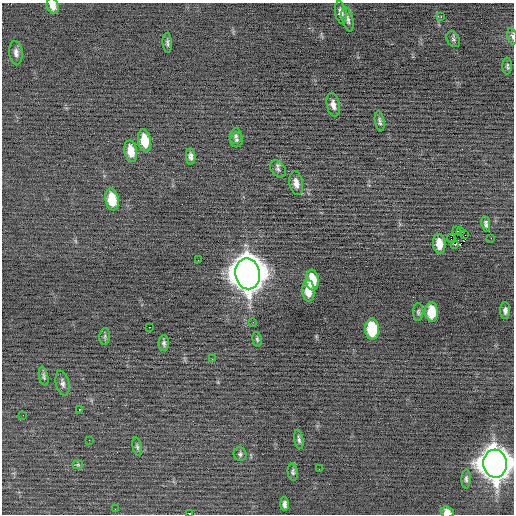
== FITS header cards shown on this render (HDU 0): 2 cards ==
NAXIS1  =                  512 / Axis length
NAXIS2  =                  512 / Axis length

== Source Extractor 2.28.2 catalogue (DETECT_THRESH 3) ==
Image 512 x 512 px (HDU 0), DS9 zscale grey, 1 PNG px = 1 image px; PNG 516 x 516 px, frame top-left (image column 1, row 512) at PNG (2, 3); each listed source drawn as its Kron ellipse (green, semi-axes under 4 px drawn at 4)
Background -0.119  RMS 0.71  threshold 2.13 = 3 sigma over >= 5 px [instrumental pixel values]
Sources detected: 58; all 58 listed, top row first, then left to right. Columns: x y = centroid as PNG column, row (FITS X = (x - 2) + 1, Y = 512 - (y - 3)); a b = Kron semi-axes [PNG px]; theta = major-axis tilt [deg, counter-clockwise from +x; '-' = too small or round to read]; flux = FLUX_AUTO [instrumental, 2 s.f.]
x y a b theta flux
53 6 8 6 -67 340
341 13 11 6 -80 270
441 17 3 2 - 100
348 19 12 5 -76 180
512 36 8 4 -76 99
453 39 8 6 -61 110
167 43 10 4 -86 120
16 53 12 6 -85 220
507 66 8 5 -90 100
333 105 12 6 -78 270
380 121 10 4 -80 140
236 136 8 6 83 100
237 140 7 6 - 110
145 141 11 6 -81 1000
131 151 11 6 -80 690
191 156 8 5 -85 160
278 169 9 6 -51 140
296 183 12 6 -80 310
112 199 11 6 -80 1200
486 224 8 4 -82 140
456 231 2 2 - 250
460 231 2 2 - 1100
465 235 3 2 - 84
451 238 4 2 - 1200
491 238 2 2 - 120
439 244 10 6 -85 630
455 244 3 2 - 89
198 260 2 2 - 62
248 274 15 12 -80 110000
312 280 10 6 -85 1200
308 291 11 6 -86 790
505 310 8 5 88 180
418 312 9 5 -90 110
432 312 10 6 -88 1300
253 322 3 2 - 95
149 327 3 2 - 110
372 329 10 7 -86 2400
105 336 8 5 83 94
257 339 7 4 -80 84
164 343 8 5 88 120
212 359 2 2 - 62
44 376 10 4 -77 100
62 383 13 6 -77 190
79 409 3 2 - 84
23 415 2 2 - 26
299 439 10 4 -80 120
89 440 2 2 - 97
137 447 9 4 -77 98
240 454 7 6 - 100
495 464 14 11 -86 94000
78 465 5 4 - 43
319 469 2 2 - 100
293 472 9 5 -83 99
466 479 9 4 88 120
284 504 7 4 -89 160
115 509 2 2 - 29
447 512 7 5 -19 370
190 514 3 2 - 850
At the frame edge (FLAGS 8, measured only in part): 5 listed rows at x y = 53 6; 512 36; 495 464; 447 512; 190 514